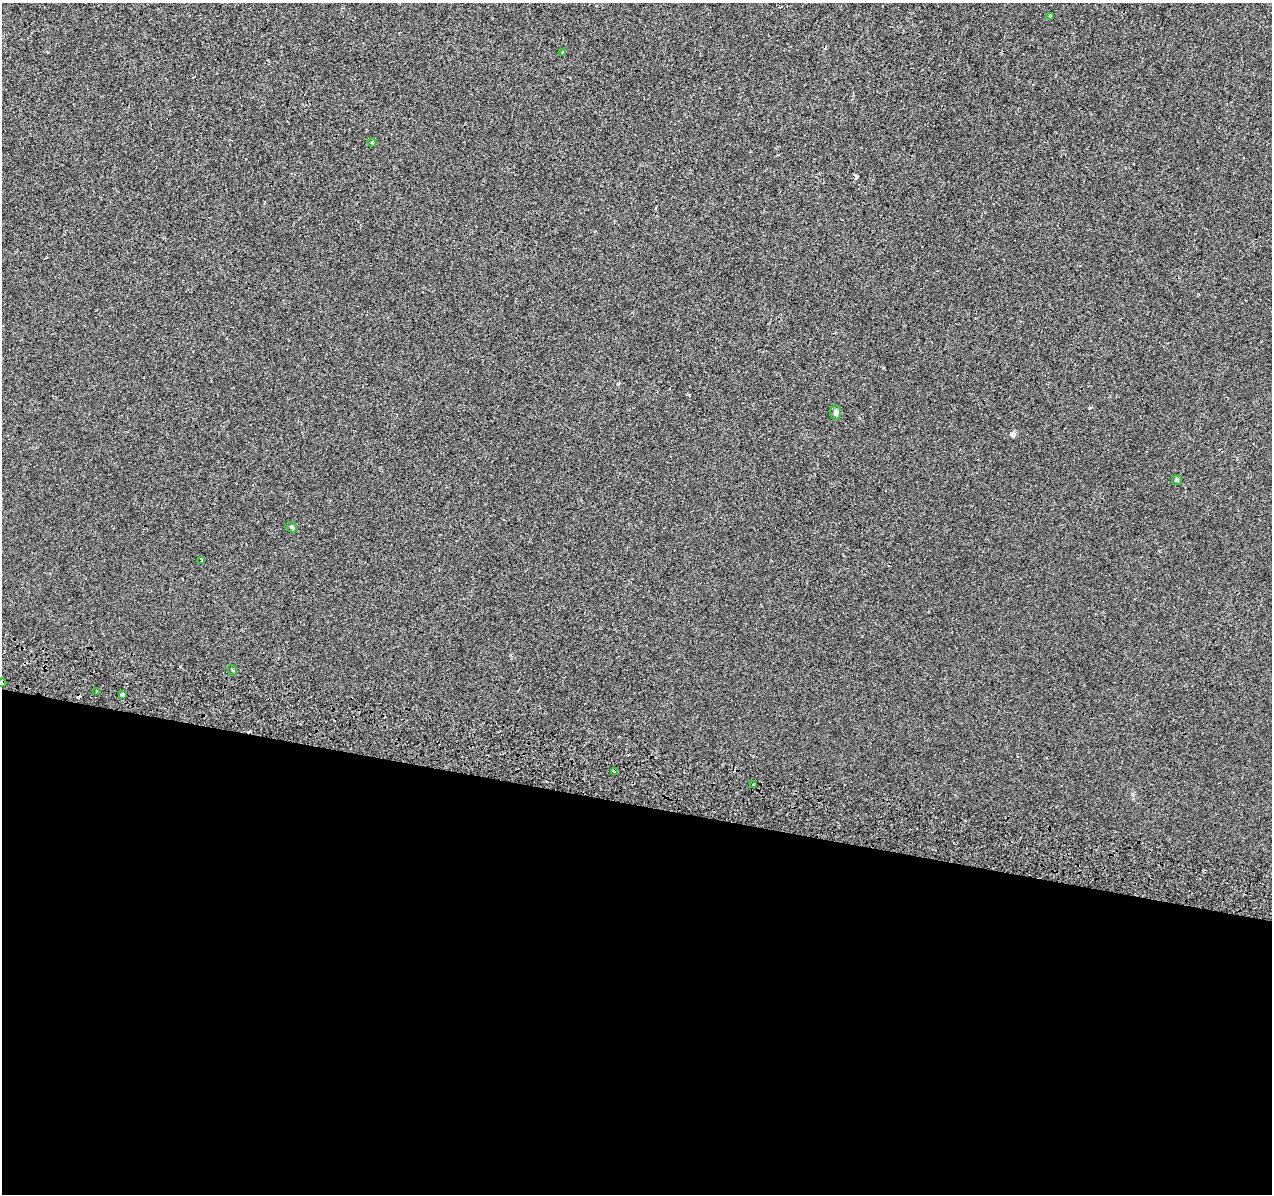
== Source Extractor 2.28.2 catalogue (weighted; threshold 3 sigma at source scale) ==
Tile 14 of 4 x 4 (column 2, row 4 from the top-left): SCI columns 1294-2563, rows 340-1531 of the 5120 x 5387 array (HDU 1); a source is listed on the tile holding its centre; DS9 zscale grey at full resolution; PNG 1274 x 1196 px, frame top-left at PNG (2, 3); each listed source drawn as its Kron ellipse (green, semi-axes under 4 px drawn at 4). Shown black and unused: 33% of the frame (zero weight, under 2 of 3 exposures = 3% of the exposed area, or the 3 px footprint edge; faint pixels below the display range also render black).
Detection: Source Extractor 2.28.2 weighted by HDU 2 'WHT'; one run over the whole footprint, this tile lists its part. Background -8.78e-04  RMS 0.0049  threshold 0.022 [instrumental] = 3 sigma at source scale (4.5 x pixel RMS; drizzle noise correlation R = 1.50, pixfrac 1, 0.0396/0.0396 arcsec/px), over >= 5 px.
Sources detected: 15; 2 cosmic-ray / hot-pixel residue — neither listed nor drawn; the other 13 listed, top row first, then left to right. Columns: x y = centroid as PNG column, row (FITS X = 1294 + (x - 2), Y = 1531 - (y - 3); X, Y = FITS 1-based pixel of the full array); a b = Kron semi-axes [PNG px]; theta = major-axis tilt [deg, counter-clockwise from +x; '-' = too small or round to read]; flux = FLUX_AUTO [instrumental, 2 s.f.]
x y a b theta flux
1050 16 4 4 - 0.51
563 53 3 3 - 1.9
372 142 4 3 - 0.47
836 413 7 5 -84 1.4
1177 480 5 5 - 0.64
292 527 6 4 -44 0.67
202 560 4 3 - 3
232 670 5 3 - 0.46
2 683 4 3 - 7.7
97 691 3 3 - 2
122 694 3 3 - 2.2
615 772 3 3 - 2.6
753 784 3 3 - 1.6
Overlapping masked pixels (flux is a lower limit): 3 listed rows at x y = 202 560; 2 683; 615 772
Isophote crosses this tile's border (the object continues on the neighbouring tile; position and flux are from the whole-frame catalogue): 1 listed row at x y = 2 683